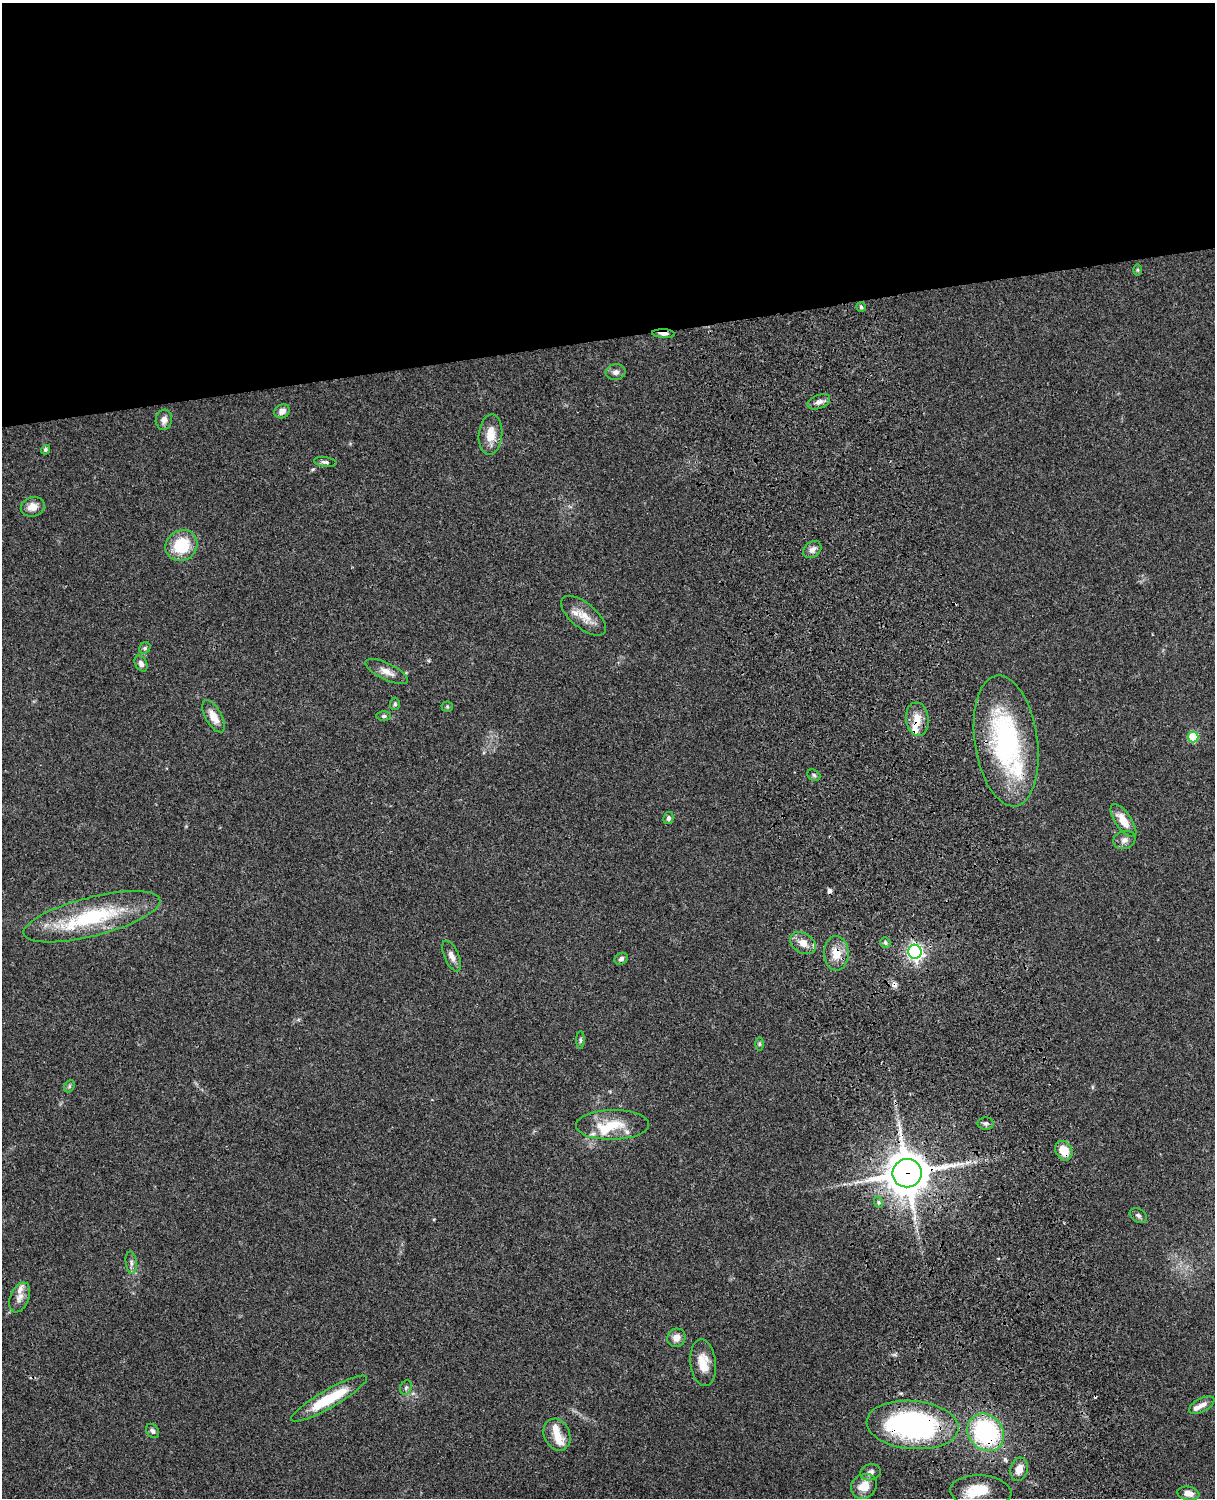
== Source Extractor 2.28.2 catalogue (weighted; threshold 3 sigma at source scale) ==
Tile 2 of 4 x 3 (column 2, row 1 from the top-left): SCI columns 1333-2545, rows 3269-4764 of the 5089 x 4927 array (HDU 1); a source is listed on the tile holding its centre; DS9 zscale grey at full resolution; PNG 1217 x 1500 px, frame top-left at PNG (2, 3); each listed source drawn as its Kron ellipse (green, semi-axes under 4 px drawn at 4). Shown black and unused: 23% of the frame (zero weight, under 3 of 4 exposures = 6% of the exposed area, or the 3 px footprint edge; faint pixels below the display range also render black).
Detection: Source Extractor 2.28.2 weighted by HDU 2 'WHT'; one run over the whole footprint, this tile lists its part. Background 0.0965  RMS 0.0063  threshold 0.0282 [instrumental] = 3 sigma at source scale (4.5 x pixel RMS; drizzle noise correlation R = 1.50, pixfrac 1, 0.05/0.05 arcsec/px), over >= 5 px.
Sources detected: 72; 3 cosmic-ray / hot-pixel residue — neither listed nor drawn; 9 inside a brighter listed object's ellipse — not listed separately; the other 60 listed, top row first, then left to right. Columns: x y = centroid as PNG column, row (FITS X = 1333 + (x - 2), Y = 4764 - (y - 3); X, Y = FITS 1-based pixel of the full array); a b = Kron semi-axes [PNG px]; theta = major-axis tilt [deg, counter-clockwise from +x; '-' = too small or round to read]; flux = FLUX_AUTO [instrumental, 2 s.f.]
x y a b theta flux
1137 270 6 4 -90 0.75
861 307 5 4 - 1
663 334 11 4 -2 3.5
616 372 10 8 6 2.7
819 402 12 7 21 3.2
282 411 8 7 - 3.7
164 420 10 8 81 3.8
490 435 20 12 85 9.6
45 450 5 4 - 0.97
325 462 11 5 -7 1.9
33 507 12 9 15 5.7
182 545 16 15 - 24
812 550 10 7 39 2.9
584 616 27 12 -40 9.5
145 648 6 5 - 1.1
141 663 8 5 -61 2.4
387 672 23 8 -26 5.6
395 704 6 5 - 1.1
447 707 5 5 - 0.87
214 716 18 8 -61 7.4
384 716 7 5 2 1.2
917 719 17 11 -82 7.8
1193 737 5 5 - 32
1006 741 66 31 -82 100
814 775 7 5 -25 1.3
668 818 6 5 - 1.6
1123 821 19 8 -55 9
1124 840 11 9 20 3.2
92 917 70 19 14 58
803 943 14 10 -31 6.6
885 943 5 5 - 1.2
915 952 7 6 - 200
836 953 17 12 89 9.6
452 956 16 7 -66 4
621 959 7 5 29 2
580 1040 9 4 90 1.1
759 1044 6 4 -90 0.98
69 1086 6 5 - 1.1
986 1123 8 6 1 1.6
612 1125 36 15 1 19
1064 1151 10 8 -61 9.9
907 1173 14 14 - 1900
878 1202 6 4 -71 1
1138 1215 9 6 -33 1.8
131 1262 11 5 -83 2
20 1297 16 9 67 4.3
676 1338 9 9 - 4.7
703 1363 23 12 -83 10
406 1388 7 5 68 1.2
329 1399 43 9 30 27
1202 1405 14 6 29 3.9
912 1425 46 24 -5 130
152 1431 8 6 -53 1.7
986 1432 20 17 -49 85
557 1435 16 12 -66 7.2
1019 1469 12 8 75 6.9
870 1472 10 8 16 2.8
864 1486 13 11 37 9.8
981 1491 30 16 -4 17
1188 1493 11 6 -9 5.1
Overlapping masked pixels (flux is a lower limit): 9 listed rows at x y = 663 334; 917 719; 1006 741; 915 952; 836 953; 1064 1151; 907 1173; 912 1425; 986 1432